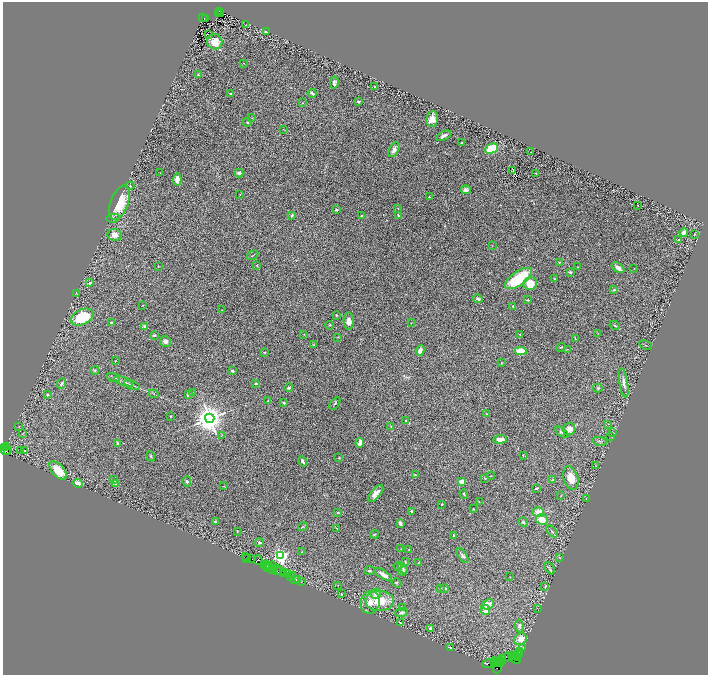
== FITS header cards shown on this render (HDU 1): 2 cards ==
NAXIS1  =                 1411
NAXIS2  =                 1346

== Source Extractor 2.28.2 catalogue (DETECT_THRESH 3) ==
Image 1411 x 1346 px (HDU 1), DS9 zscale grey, zoomed out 1/2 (1 PNG px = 2 x 2 image px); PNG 710 x 677 px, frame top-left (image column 2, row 1346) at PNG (3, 2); each listed source drawn as its Kron ellipse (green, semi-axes under 4 px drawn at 4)
Background 3.66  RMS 0.066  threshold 0.197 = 3 sigma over >= 5 px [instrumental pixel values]
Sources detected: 282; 39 cannot appear on this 1/2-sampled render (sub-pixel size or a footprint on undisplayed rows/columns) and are neither listed nor drawn; the other 243 listed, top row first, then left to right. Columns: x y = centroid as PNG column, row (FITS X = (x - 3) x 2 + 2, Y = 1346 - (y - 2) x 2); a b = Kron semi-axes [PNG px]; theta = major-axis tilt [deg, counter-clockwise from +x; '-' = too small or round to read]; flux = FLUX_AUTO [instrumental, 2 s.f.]
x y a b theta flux
220 11 3 2 - 1500
218 13 2 1 - 340
220 13 2 1 - 140
203 18 3 2 - 860
205 18 2 1 - 160
245 25 4 1 - 6.3
266 32 4 2 - 13
208 34 2 1 - 75
215 42 8 7 - 160
244 63 2 2 - 8
198 75 3 3 - 12
334 83 6 3 82 30
375 87 3 2 - 13
312 93 4 2 - 35
231 94 2 2 - 38
358 101 3 2 - 16
302 103 3 2 - 6.9
252 118 2 2 - 4.4
432 119 8 6 82 100
247 122 4 4 - 16
283 129 3 2 - 3.7
444 136 8 3 26 38
462 143 2 2 - 9.6
491 148 7 4 25 360
394 150 8 4 63 51
531 152 2 2 - 4.1
513 170 2 2 - 3.9
160 173 2 1 - 6.1
239 173 4 3 - 37
536 173 2 2 - 13
177 179 6 4 87 78
130 186 4 2 - 10
466 190 5 3 - 37
240 194 2 1 - 6.8
429 197 2 2 - 16
119 203 18 9 69 410
637 205 2 2 - 11
398 208 3 2 - 7.4
336 209 4 2 - 15
292 215 3 3 - 22
398 215 4 2 - 11
361 216 3 2 - 8.9
113 218 6 4 9 24
684 233 4 3 - 71
694 234 3 2 - 8.3
115 235 7 6 - 77
679 240 3 3 - 24
492 246 3 2 - 4.5
253 255 6 2 30 11
559 262 2 2 - 5
158 266 3 2 - 7.5
257 266 3 2 - 6.7
578 267 2 2 - 5.3
618 268 7 3 -34 74
634 268 2 2 - 3.8
570 272 3 3 - 20
518 279 16 6 35 590
554 279 3 2 - 7.2
90 283 3 2 - 17
530 284 6 6 - 190
614 290 3 3 - 13
76 293 4 2 - 5.4
478 299 5 3 - 21
527 300 3 2 - 12
143 305 2 2 - 4.8
513 306 3 3 - 16
222 310 3 2 - 6.3
336 315 2 2 - 12
82 317 12 7 25 530
349 321 9 5 -88 110
111 323 4 3 - 15
411 323 2 2 - 5.3
330 325 4 2 - 10
615 325 5 3 - 14
145 326 2 2 - 110
598 333 3 2 - 4.3
304 334 3 2 - 5.7
154 335 3 2 - 29
520 335 3 2 - 13
337 337 4 2 - 5.9
575 338 4 2 - 8.8
165 341 6 5 - 58
314 345 3 3 - 9.2
646 345 7 2 -25 12
561 347 4 2 - 12
567 349 3 1 - 4.7
420 350 5 3 - 56
521 351 6 4 4 240
264 352 3 2 - 8.4
115 361 3 2 - 5.8
501 363 4 2 - 6.3
95 370 4 3 - 13
232 371 3 2 - 33
114 377 7 2 -17 14
123 382 10 2 -22 25
256 383 3 3 - 17
624 383 15 3 -81 65
61 384 5 4 - 26
132 385 8 2 -21 20
289 387 4 3 - 23
598 388 5 4 - 18
193 392 3 2 - 8
47 394 2 2 - 24
154 394 5 2 - 11
188 394 4 3 - 38
268 401 3 2 - 14
283 403 4 2 - 13
335 403 7 3 53 14
486 414 3 3 - 7.9
171 416 3 2 - 9.3
210 418 4 4 - 21000
406 421 2 2 - 13
608 424 3 2 - 6.5
19 426 3 2 - 5.5
391 427 4 3 - 10
569 429 6 6 - 80
562 432 7 3 -32 20
613 432 3 2 - 8.6
22 434 3 3 - 8.6
222 435 3 2 - 6.4
611 436 3 2 - 4.9
500 439 7 4 4 97
600 441 7 2 -9 15
360 443 5 3 - 94
117 444 3 2 - 18
6 446 4 3 - 600
4 448 2 1 - 230
6 450 5 2 - 2100
24 450 2 1 - 50
21 451 2 2 - 6.8
8 452 2 1 - 630
151 456 5 3 - 17
523 456 3 2 - 5.8
339 458 3 2 - 8.1
303 461 5 2 - 31
596 466 3 2 - 5.3
58 470 11 6 -49 260
415 475 2 2 - 18
491 476 4 3 - 10
484 478 3 3 - 9.3
571 478 12 7 -73 170
114 480 3 2 - 5.5
552 480 4 3 - 10
462 481 4 3 - 100
187 482 5 3 - 17
78 483 5 4 - 95
115 484 3 3 - 9.8
224 486 3 2 - 5.1
537 488 4 2 - 14
375 494 10 4 49 84
464 494 5 3 - 18
561 496 3 2 - 6
586 499 3 2 - 4.9
479 502 3 2 - 6.2
442 504 3 2 - 9.3
474 509 3 2 - 5.7
412 511 3 2 - 12
338 512 3 2 - 11
538 512 6 4 -18 140
542 519 6 5 - 160
215 521 3 3 - 11
523 522 5 3 - 14
400 523 3 3 - 40
303 527 5 3 - 12
337 528 4 2 - 9
237 531 3 2 - 6.8
552 532 7 3 -48 15
374 534 4 2 - 11
454 536 3 3 - 12
259 542 4 3 - 18
401 549 2 2 - 4.9
409 550 2 1 - 3.5
301 552 3 2 - 6.1
281 556 4 3 - 3800
463 556 8 4 -55 32
245 557 3 1 - 350
559 557 4 3 - 13
246 558 2 2 - 190
252 559 2 1 - 230
258 560 5 2 - 540
405 562 3 2 - 10
418 563 2 2 - 4.8
266 565 3 2 - 270
265 566 4 1 - 330
269 566 3 2 - 330
272 566 2 1 - 720
398 566 4 3 - 13
268 568 2 1 - 210
274 568 2 1 - 120
403 568 6 3 -52 14
550 568 6 4 -61 22
272 569 3 1 - 350
276 571 3 2 - 860
280 571 8 3 -29 1400
370 571 5 3 - 18
403 571 5 3 - 18
285 573 2 1 - 50
288 573 3 1 - 270
283 574 2 1 - 200
292 575 2 1 - 62
383 575 10 4 -34 49
290 576 3 2 - 180
510 577 2 2 - 4
295 579 3 1 - 240
297 580 2 1 - 150
301 582 2 1 - 160
396 583 5 3 - 15
338 585 3 2 - 4.2
545 587 4 2 - 9.2
441 589 3 2 - 11
445 589 3 2 - 20
341 594 2 2 - 9.2
376 594 5 5 - 68
380 601 14 10 -2 310
370 602 11 9 76 130
488 604 6 4 23 95
402 608 4 2 - 11
537 608 2 1 - 3
485 610 5 4 - 81
402 612 6 3 20 29
400 623 4 2 - 11
519 626 6 4 -83 41
431 628 3 3 - 41
521 639 6 6 - 170
451 647 2 1 - 4
523 648 3 2 - 4.5
520 652 3 1 - 290
517 654 3 2 - 1800
520 654 3 2 - 390
513 655 2 1 - 1300
515 656 2 1 - 400
507 657 7 1 25 230
517 657 2 1 - 82
503 658 3 2 - 310
514 658 7 3 -40 2800
500 661 3 2 - 1500
503 661 2 1 - 220
494 662 4 4 - 980
496 662 3 1 - 1400
488 664 6 1 19 420
497 664 3 1 - 2900
500 664 3 2 - 200
497 668 6 1 73 400
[39 sub-pixel or undisplayed-footprint detections neither listed nor drawn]